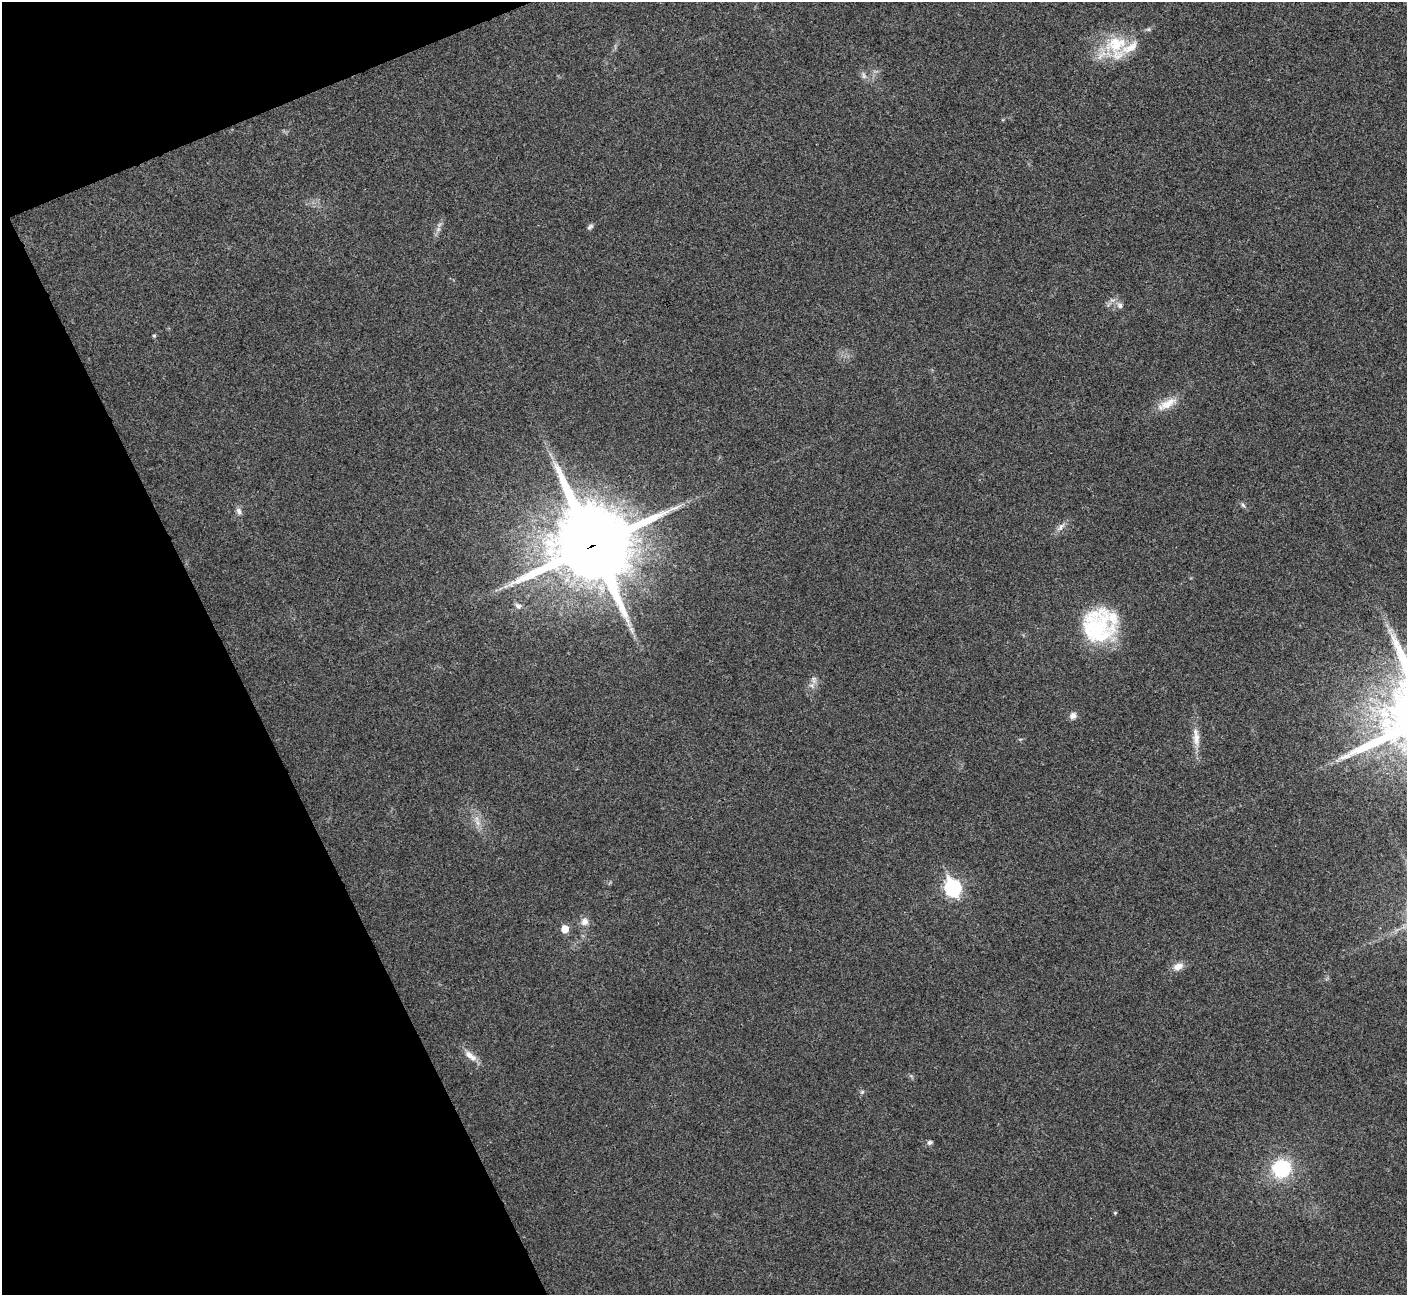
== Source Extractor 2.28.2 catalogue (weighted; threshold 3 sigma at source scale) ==
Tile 5 of 4 x 4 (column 1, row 2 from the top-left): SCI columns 3-1407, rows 2744-4036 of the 5630 x 5618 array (HDU 1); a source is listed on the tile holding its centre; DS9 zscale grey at full resolution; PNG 1409 x 1297 px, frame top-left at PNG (2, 2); no overlay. Shown black and unused: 20% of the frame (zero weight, under 3 of 4 exposures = <1% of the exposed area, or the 3 px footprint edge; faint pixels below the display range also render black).
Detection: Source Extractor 2.28.2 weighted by HDU 2 'WHT'; one run over the whole footprint, this tile lists its part. Background 0.0219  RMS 0.0039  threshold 0.0177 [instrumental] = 3 sigma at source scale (4.5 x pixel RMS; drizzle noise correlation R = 1.50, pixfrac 1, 0.05/0.05 arcsec/px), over >= 5 px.
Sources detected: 30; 2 inside a brighter listed object's ellipse — not listed separately; the other 28 listed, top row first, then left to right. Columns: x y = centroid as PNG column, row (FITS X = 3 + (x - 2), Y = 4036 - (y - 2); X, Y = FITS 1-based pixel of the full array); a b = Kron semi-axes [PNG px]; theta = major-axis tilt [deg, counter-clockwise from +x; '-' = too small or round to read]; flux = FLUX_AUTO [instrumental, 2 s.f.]
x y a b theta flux
1116 46 44 30 35 22
864 75 11 6 -66 1.6
590 227 9 6 52 1
438 229 8 6 45 1.4
1120 305 11 8 -44 2
154 336 5 4 - 0.48
1167 404 30 10 28 6.7
1243 505 9 5 -53 0.95
239 511 11 7 -65 1.7
1061 527 15 7 51 2.3
592 545 27 25 -57 4400
506 586 8 3 19 1
518 606 9 7 -30 1.7
1096 628 39 36 -78 37
632 630 12 6 -62 1.9
814 680 12 8 -83 2.2
1073 716 9 8 - 2
1196 738 29 9 -85 5.5
478 823 14 7 -74 3.2
953 888 9 7 -67 93
584 921 11 10 - 2.8
565 929 6 5 - 6.8
1178 966 13 8 24 3.5
470 1056 20 8 -38 4.1
862 1092 6 5 - 0.74
930 1142 7 6 - 1.1
1281 1168 21 19 29 25
1115 1213 4 4 - 0.44
Overlapping masked pixels (flux is a lower limit): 1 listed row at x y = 592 545